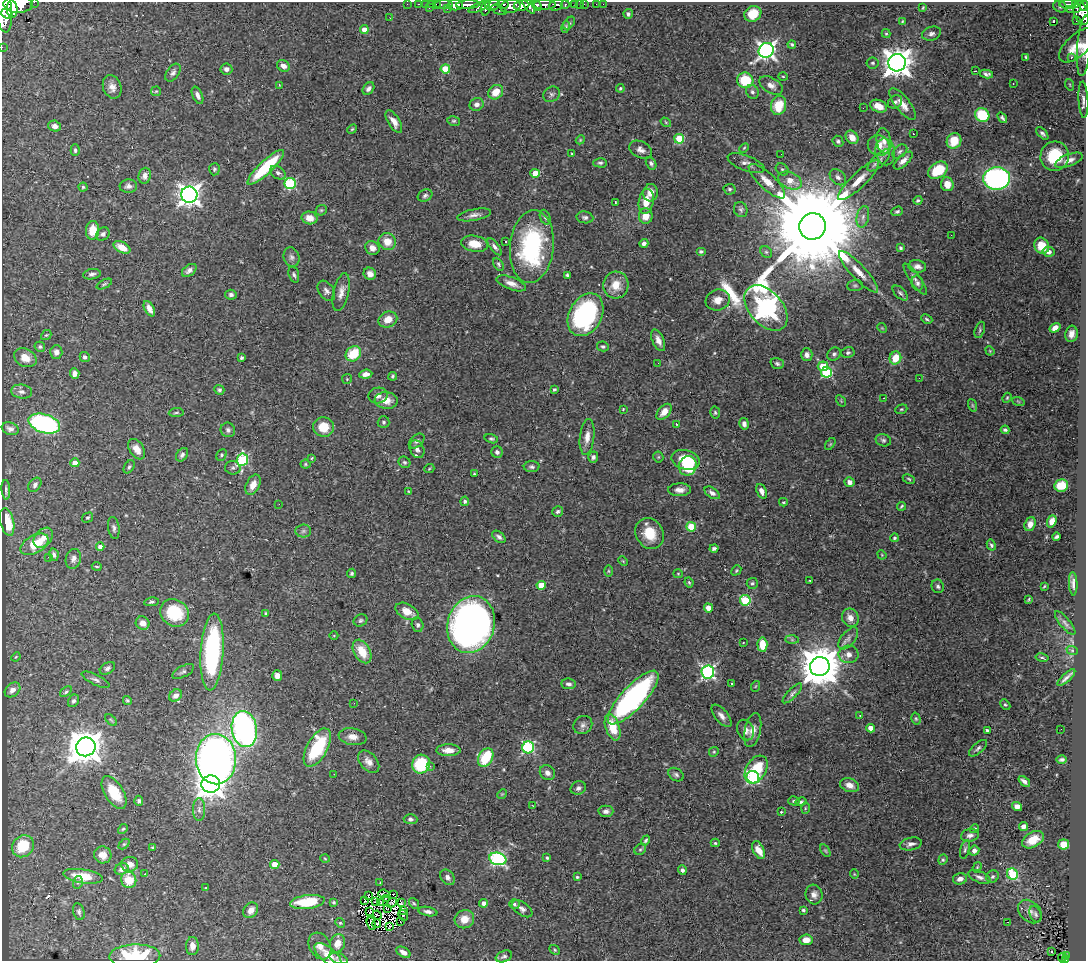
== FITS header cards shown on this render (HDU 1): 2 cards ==
NAXIS1  =                 1084
NAXIS2  =                  959

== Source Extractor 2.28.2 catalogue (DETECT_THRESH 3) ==
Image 1084 x 959 px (HDU 1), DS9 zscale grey, 1 PNG px = 1 image px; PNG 1088 x 963 px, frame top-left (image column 1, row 959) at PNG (2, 2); each listed source drawn as its Kron ellipse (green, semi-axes under 4 px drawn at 4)
Background 0.895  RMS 0.025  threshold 0.075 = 3 sigma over >= 5 px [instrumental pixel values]
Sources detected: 495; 5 with non-positive FLUX_AUTO (blend fragments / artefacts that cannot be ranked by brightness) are neither listed nor drawn; the other 490 listed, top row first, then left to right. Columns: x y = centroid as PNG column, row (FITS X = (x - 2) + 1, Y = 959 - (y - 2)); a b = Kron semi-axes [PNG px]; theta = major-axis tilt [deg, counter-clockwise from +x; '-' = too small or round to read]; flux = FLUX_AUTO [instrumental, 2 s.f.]
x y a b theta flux
34 2 2 2 - 43
18 4 15 8 0 3700
407 4 2 2 - 13
419 4 3 2 - 20
425 4 2 2 - 15
431 4 3 2 - 14
436 4 3 2 - 27
503 4 6 3 -9 330
575 4 3 3 - 45
579 4 2 2 - 6.7
584 4 2 2 - 11
596 4 2 2 - 9
603 4 2 2 - 3.7
444 5 9 3 1 92
455 5 7 5 0 1300
468 5 12 4 3 1300
493 5 8 5 15 660
521 5 8 5 6 1500
528 5 10 4 -54 740
537 5 6 4 -60 550
545 5 11 4 0 1300
556 5 7 5 23 310
565 5 4 3 - 150
1069 5 10 4 -1 250
1075 5 3 3 - 180
510 6 10 6 13 1200
1084 6 5 3 - 340
479 7 12 4 25 540
1060 7 7 5 -29 3.7
4 8 24 8 -84 4100
429 8 3 2 - 62
486 8 8 3 79 480
923 8 4 3 - 1.6
12 9 8 5 -86 1600
447 9 4 3 - 22
1071 9 2 2 - 9.5
1077 9 4 2 - 100
499 10 8 4 -24 290
1081 13 13 7 -71 840
7 14 6 5 - 1100
628 14 5 4 - 3.7
753 14 9 7 30 36
390 18 2 2 - 1
902 21 4 2 - 1.9
1076 21 2 2 - 11
1053 22 3 2 - 36
569 23 7 4 50 3.1
566 27 6 4 78 2.4
364 30 4 4 - 15
886 33 4 4 - 2
931 34 10 7 17 5.9
792 44 4 3 - 2.6
1077 45 22 11 42 28
1084 46 30 6 85 15
2 47 2 2 - 11
766 50 8 7 - 670
1026 57 4 3 - 2.1
1071 57 4 3 - 3.2
873 63 6 5 - 3.1
897 63 9 8 - 2300
283 66 7 5 -30 9.2
226 69 6 5 - 6.5
445 69 5 4 - 51
975 71 3 2 - 1.8
173 73 10 6 54 5.5
986 74 7 4 -9 5
783 76 5 3 - 1.6
745 80 8 7 - 63
1013 83 3 2 - 1.6
279 85 4 2 - 1.1
771 85 13 7 -31 9.4
1070 85 6 3 -72 2
112 87 12 9 -69 12
620 88 4 4 - 2.5
368 89 7 5 50 5.8
156 91 5 5 - 2.1
496 92 8 6 40 25
752 92 7 6 - 4.8
552 94 9 7 32 4.7
198 95 9 5 -66 6.9
1083 100 18 5 -86 8.1
895 102 7 6 - 4
477 104 7 6 - 7.3
903 104 19 7 -51 16
779 105 10 7 75 42
879 106 9 6 -22 20
863 108 2 2 - 1.3
982 115 7 7 - 74
1002 118 6 4 -53 3.6
454 121 6 5 - 2.8
394 122 13 5 -58 12
666 122 6 4 -33 1.8
55 126 6 5 - 9.3
352 129 5 4 - 2
1042 133 7 4 -47 4.1
913 134 3 2 - 1.8
852 137 7 5 -50 17
679 139 5 5 - 65
580 140 4 3 - 1.6
838 141 6 5 - 3.6
884 141 13 7 -81 10
954 141 8 7 - 37
879 146 11 10 - 21
744 148 6 3 45 1.9
75 150 6 4 89 3.1
641 150 12 8 -27 9
900 151 8 5 39 4.4
885 152 13 10 -79 9.3
572 154 4 3 - 1.7
781 154 2 2 - 2.1
1055 156 15 14 - 63
879 160 14 6 44 8.4
1069 160 14 6 21 11
903 161 12 5 42 9.5
600 163 7 4 -1 3.7
651 163 6 5 - 4.1
746 163 19 7 -20 9.4
266 167 24 6 43 100
214 169 6 5 - 3.1
782 169 7 5 -40 3.2
938 170 11 7 34 55
278 173 8 6 -32 6.1
535 173 4 4 - 36
145 176 8 6 74 8.1
838 177 9 6 -43 6.8
997 178 13 11 4 520
790 180 12 8 -23 23
858 180 27 7 44 26
767 181 24 8 -43 21
290 184 5 5 - 150
947 184 7 6 - 18
128 186 8 6 2 7.4
83 187 4 4 - 2.7
730 189 6 5 - 3
650 193 8 7 - 14
189 195 8 8 - 1200
425 195 7 5 27 4.5
918 200 4 4 - 2.8
646 201 12 7 79 25
615 202 3 2 - 1.2
321 210 6 5 - 2.5
741 210 8 6 -66 4.1
897 211 6 4 21 3.1
474 215 17 5 11 8.5
646 216 7 7 - 23
545 217 8 5 -68 3.7
585 217 8 6 -9 4.6
863 217 11 6 78 7.5
310 218 8 6 -13 19
813 226 13 13 - 55000
93 230 9 6 84 28
103 234 7 6 - 5.2
951 235 2 2 - 2.1
505 241 3 3 - 3.5
387 242 9 8 - 24
644 243 4 4 - 5.3
475 244 13 8 -9 27
1042 246 8 7 - 28
122 247 9 5 -28 21
495 247 10 4 -53 5.7
532 247 36 22 84 220
372 248 7 6 - 12
901 248 4 3 - 3.2
701 252 5 4 - 3.3
766 252 6 5 - 3.3
1048 252 6 5 - 7.4
291 257 10 8 -75 6.3
499 264 7 4 -60 3.1
917 266 9 6 -8 8
189 270 8 5 37 6.7
859 272 27 7 -47 24
92 274 9 5 10 5.3
370 274 6 6 - 9.8
294 275 8 5 -72 4.1
567 275 4 3 - 2.5
915 279 19 5 -55 7.1
511 283 16 6 -20 13
917 283 8 5 -77 4.8
104 284 8 3 26 2.6
616 285 13 12 - 26
855 285 8 6 3 3.1
326 291 11 7 -55 7.3
341 292 19 7 77 13
900 293 9 5 -44 4.2
231 295 6 5 - 4.6
718 300 12 10 19 17
766 308 26 16 -49 1400
149 309 8 4 -62 14
586 315 23 16 62 270
927 319 6 3 -25 2.6
388 320 9 7 24 21
882 328 5 4 - 1.6
1055 328 6 4 35 9.9
980 330 8 5 71 3
1071 334 8 6 79 9.8
46 335 5 4 - 2.1
658 340 11 6 -67 12
603 346 6 5 - 3.7
40 347 5 5 - 3.1
990 351 5 4 - 1.6
56 352 6 6 - 8.2
848 352 7 5 12 4
353 354 8 7 - 52
834 354 7 6 - 4.3
807 355 6 6 - 7.9
85 357 5 5 - 5.6
25 358 12 8 -27 17
241 358 3 3 - 3.9
895 358 6 5 - 33
658 363 2 2 - 4.5
777 364 7 5 -20 3.8
823 366 5 5 - 32
826 372 5 5 - 140
75 373 5 4 - 8.5
366 374 6 4 6 10
393 376 4 3 - 2.6
919 378 2 2 - 3.2
347 379 5 5 - 1.8
554 389 4 4 - 3.7
219 390 5 4 - 3.4
22 392 10 7 -8 7.1
378 395 9 8 - 8.8
884 398 2 2 - 1
1007 398 5 4 - 2
386 400 11 8 -5 17
841 401 6 4 -58 1.9
1018 401 6 4 -20 2.1
972 405 6 4 -71 2.5
623 409 3 3 - 1.5
901 409 6 4 20 2.5
664 412 9 5 49 13
176 413 7 3 5 2.2
715 413 6 5 - 3
384 422 6 6 - 3.5
44 424 16 9 -17 340
676 424 3 2 - 0.91
744 424 5 4 - 6.1
323 427 10 9 - 34
10 429 8 6 -19 6.6
228 430 7 7 - 5.2
1005 430 4 3 - 3.7
587 437 18 7 84 15
491 439 7 4 -15 3.1
883 440 8 6 -18 4.1
417 441 9 5 41 4.9
830 444 7 3 53 1.8
137 449 11 7 -57 14
417 449 9 7 -62 7.9
497 452 6 5 - 5.8
182 455 7 5 56 5.2
222 455 6 4 64 2.7
593 457 5 5 - 4.9
658 457 5 5 - 2.2
312 458 3 2 - 1.5
243 460 6 5 - 140
686 460 14 9 -15 45
404 462 6 5 - 3.2
75 463 4 4 - 17
305 464 5 4 - 2.2
688 466 10 9 - 77
129 467 7 4 59 3
532 467 8 5 2 4.3
233 468 7 7 - 4.8
429 469 5 3 - 1.6
474 474 3 2 - 1.9
909 479 6 3 -28 2.2
849 482 5 4 - 8.5
35 485 8 5 54 6.2
253 485 11 6 64 16
1061 485 7 6 - 39
6 490 10 3 -86 3.5
680 490 11 6 1 11
409 491 4 3 - 1.6
762 491 7 5 -67 7.6
712 493 8 5 -35 6.7
465 501 4 4 - 4.1
783 502 4 3 - 2.1
279 504 2 2 - 2
901 506 5 3 - 2.3
558 512 6 5 - 4
88 518 6 4 32 2.6
1052 521 6 4 70 14
7 522 14 6 -77 35
1030 524 7 5 71 9.7
691 527 5 4 - 65
114 528 11 5 -82 5
303 531 8 6 3 5.1
650 533 16 13 -56 39
499 537 7 5 -38 5.3
1056 537 4 3 - 3.1
43 538 11 8 47 14
894 538 4 4 - 3.7
35 544 15 9 28 49
991 545 6 4 -61 3.7
100 547 4 4 - 10
714 548 4 3 - 4.4
54 555 6 4 -79 5
882 555 5 3 - 1.4
48 557 3 2 - 2.7
73 559 10 7 74 7.3
623 561 5 3 - 1.7
97 566 5 2 - 1.7
736 570 5 4 - 2.2
608 571 6 4 -90 2.2
352 573 4 4 - 3.2
678 574 5 4 - 1.7
810 581 3 2 - 1.8
689 582 5 3 - 2.3
752 583 5 5 - 3.1
1073 584 12 4 -88 7
541 585 4 4 - 33
938 586 7 6 - 4.2
1044 586 3 2 - 1.6
1029 599 4 2 - 1.6
745 600 5 5 - 110
152 602 7 4 8 3.3
708 608 4 4 - 14
407 611 12 7 -28 22
174 613 15 13 -35 71
266 613 4 3 - 2.2
850 618 9 8 - 14
361 620 7 6 - 3.7
143 623 7 6 - 12
1065 623 15 5 -50 5
418 625 7 5 -73 4.3
471 625 29 23 73 1100
334 636 4 3 - 1.3
848 638 13 7 50 8.2
792 640 7 4 -1 2.8
743 643 3 2 - 0.98
762 645 7 5 -85 30
1072 650 6 3 -19 1.9
362 651 13 8 -60 37
212 652 38 11 86 250
848 654 10 9 - 10
16 657 5 4 - 1.6
1042 658 7 3 -10 2.6
820 666 10 9 - 6000
107 668 8 5 31 4.3
183 672 12 5 27 4.7
708 672 6 6 - 380
277 676 5 5 - 11
1066 677 11 2 43 5.4
95 680 15 5 -26 5.7
731 683 3 2 - 3.3
569 684 7 5 -7 5.4
756 686 5 3 - 1.6
12 690 9 6 40 9
66 692 7 4 38 3.1
792 693 13 4 45 5.2
176 696 7 5 39 9
633 698 35 11 47 380
127 700 4 4 - 2.7
73 701 7 5 57 4.4
354 703 3 2 - 2.1
1005 705 6 4 -45 2.5
722 716 13 6 -50 9.4
860 716 4 4 - 1.5
916 719 6 4 -74 2.5
111 720 7 4 -45 2.4
583 725 10 8 38 7.1
613 727 14 7 -71 44
870 728 4 4 - 19
244 729 18 12 -82 770
1061 729 2 2 - 3.7
746 730 11 8 -64 9.8
753 730 17 8 77 16
987 730 4 3 - 3.6
352 737 14 8 -9 13
86 747 10 9 - 3500
317 747 21 10 61 120
528 747 6 6 - 220
978 748 11 5 42 5
448 750 12 6 -1 15
714 752 5 4 - 2.2
486 758 10 7 59 80
216 759 25 20 -88 1100
1062 760 5 4 - 3.8
369 762 13 8 -48 12
421 764 9 8 - 75
430 766 3 2 - 4.7
756 770 15 10 59 64
547 773 8 7 - 8
334 774 2 2 - 2.8
676 775 8 6 -33 4.3
753 777 6 6 - 240
1024 781 7 4 -41 5.9
211 784 9 8 - 1700
850 785 10 6 -20 13
578 788 8 6 24 5.1
114 792 18 9 -59 51
502 794 5 4 - 1.8
139 801 5 4 - 3.5
794 801 5 4 - 2.8
801 802 5 4 - 3
533 806 2 2 - 1.2
1017 806 5 4 - 9.7
805 808 5 3 - 1.6
199 810 11 6 90 7.4
606 811 7 5 1 5.9
781 812 3 3 - 1.6
410 819 7 5 -3 4
1023 827 5 4 - 7.2
123 829 5 4 - 2.4
974 829 5 4 - 2.8
970 835 9 6 10 6.6
646 840 5 4 - 3.2
1033 840 12 7 29 24
715 843 4 4 - 2.8
124 844 6 4 44 2.2
911 844 11 6 11 7.3
1063 844 5 5 - 29
23 846 12 10 47 63
153 848 3 3 - 2.5
640 849 6 5 - 2.8
965 849 10 4 77 3.4
759 850 9 5 -65 17
825 850 7 4 -58 2.4
974 851 5 5 - 6.6
103 855 9 8 - 14
547 858 4 3 - 2.2
325 859 5 3 - 1.4
498 859 9 6 -14 340
943 860 5 4 - 2.3
130 864 8 7 - 12
275 865 4 4 - 39
977 867 5 4 - 2.1
122 869 7 6 - 7.8
682 870 5 4 - 4.4
145 874 3 2 - 2.3
854 874 5 3 - 1.2
1012 874 6 5 - 140
83 876 20 7 -9 39
447 877 8 6 -54 6
577 877 3 3 - 2.6
979 877 11 5 -24 7
992 877 7 6 - 3.4
960 879 7 5 13 8.7
129 880 8 7 - 38
78 882 6 5 - 3.1
380 883 2 2 - 1.4
206 888 3 2 - 1.6
384 894 6 2 -7 3.3
393 894 3 2 - 1
368 895 3 2 - 3.2
814 895 10 8 -75 9.1
386 898 3 2 - 0.6
365 901 3 2 - 2.1
308 902 17 7 7 64
334 902 4 3 - 3.1
375 902 3 2 - 0.77
381 902 3 2 - 1
401 902 4 2 - 3.3
392 903 5 3 - 2.8
414 903 6 4 -52 2.3
484 903 4 4 - 8.9
514 904 5 5 - 3.2
387 908 3 2 - 1.6
522 909 11 6 -35 8
251 910 8 6 53 12
803 910 3 3 - 2.7
370 911 3 2 - 1.7
403 911 3 2 - 4.8
1030 911 13 10 -44 9.7
79 912 8 5 -73 4.6
428 912 9 4 -11 5.7
1035 914 8 5 -65 4.2
377 915 5 2 - 0.28
403 915 6 2 -60 1.9
464 919 10 9 - 22
400 922 2 2 - 0.07
1008 922 2 2 - 0.82
340 923 5 4 - 2
371 924 6 2 -72 0.85
377 924 4 2 - 1.9
389 926 4 2 - 1.7
806 940 6 5 - 17
337 943 9 7 70 14
192 946 9 6 87 11
320 946 14 10 -61 13
554 950 6 4 -43 2.5
403 952 8 5 -30 9
1051 952 3 2 - 3.4
328 955 16 7 -40 21
1066 955 3 2 - 36
135 956 25 11 2 120
504 956 8 5 21 4.8
339 958 9 5 -18 4
1062 958 4 3 - 40
1065 960 3 2 - 44
At the frame edge (FLAGS 8, measured only in part): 8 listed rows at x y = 34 2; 1084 6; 4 8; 1084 46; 2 47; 135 956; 339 958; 1065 960
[5 non-positive-flux detections neither listed nor drawn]